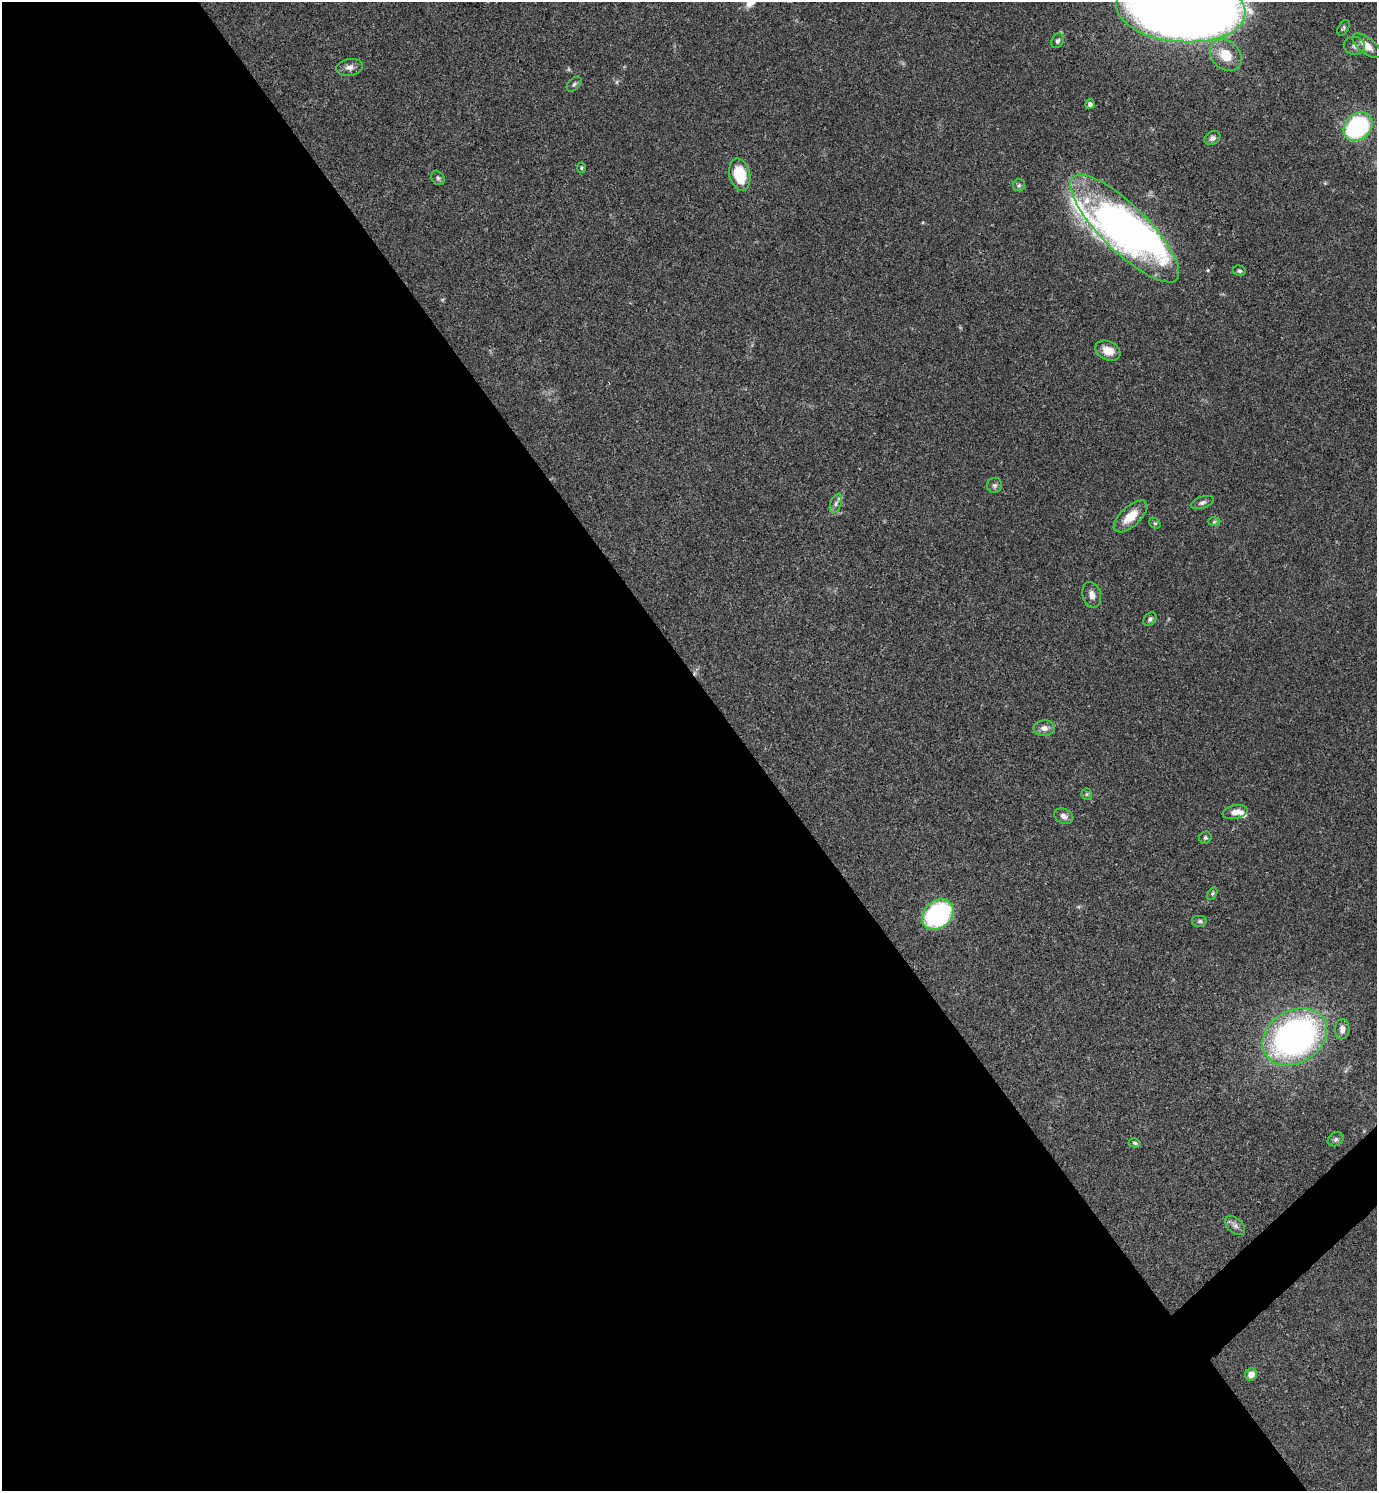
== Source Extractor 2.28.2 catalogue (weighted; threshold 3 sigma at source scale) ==
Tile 9 of 4 x 4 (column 1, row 3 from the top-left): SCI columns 300-1674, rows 1491-2979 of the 5958 x 5961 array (HDU 1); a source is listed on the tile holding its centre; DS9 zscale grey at full resolution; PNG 1379 x 1493 px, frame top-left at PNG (2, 2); each listed source drawn as its Kron ellipse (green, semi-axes under 4 px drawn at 4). Shown black and unused: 55% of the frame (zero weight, under 3 of 4 exposures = <1% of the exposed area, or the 3 px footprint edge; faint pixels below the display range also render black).
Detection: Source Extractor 2.28.2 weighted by HDU 2 'WHT'; one run over the whole footprint, this tile lists its part. Background 0.0392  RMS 0.0026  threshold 0.0116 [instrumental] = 3 sigma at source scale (4.5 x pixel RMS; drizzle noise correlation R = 1.50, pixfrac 1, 0.05/0.05 arcsec/px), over >= 5 px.
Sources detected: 47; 2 too faint to see at this stretch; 2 inside a brighter object's white glare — neither listed nor drawn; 3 inside a brighter listed object's ellipse — not listed separately; the other 40 listed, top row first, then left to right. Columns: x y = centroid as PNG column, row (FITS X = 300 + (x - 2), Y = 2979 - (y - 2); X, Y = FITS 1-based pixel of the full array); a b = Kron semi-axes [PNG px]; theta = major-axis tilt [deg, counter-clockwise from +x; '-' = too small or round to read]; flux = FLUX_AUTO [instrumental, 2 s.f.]
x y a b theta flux
1181 9 65 33 -5 600
1343 28 8 5 60 0.47
1057 41 8 6 65 0.66
1354 46 11 9 -13 1.1
1367 46 17 8 -38 2.7
1226 55 17 14 -43 5.8
350 67 13 8 9 1.5
574 84 9 5 45 0.54
1090 104 5 4 - 0.74
1358 127 16 12 43 34
1212 138 8 6 31 1
581 168 5 4 - 0.35
740 174 16 10 -76 9.3
438 178 8 6 -53 0.59
1019 185 6 6 - 0.54
1125 229 73 23 -45 66
1239 271 6 5 - 0.47
1108 351 13 9 -24 3.5
994 485 7 7 - 0.71
836 503 10 5 68 0.86
1202 503 12 6 18 0.84
1131 516 21 10 42 4.5
1214 522 6 4 2 0.4
1155 523 6 5 - 0.34
1092 595 13 9 -75 1.6
1150 619 7 5 49 0.65
1044 728 10 8 2 1.6
1087 794 5 5 - 0.33
1235 812 12 7 11 2.1
1064 816 10 7 -23 1.3
1205 838 6 6 - 0.51
1212 894 7 4 59 0.39
938 915 17 13 41 34
1200 921 8 6 0 0.64
1342 1029 10 7 86 1.7
1295 1037 34 26 31 110
1336 1139 8 6 31 0.66
1135 1143 6 4 -17 0.41
1235 1225 12 7 -43 1.2
1251 1375 6 6 - 2.3
Isophote crosses this tile's border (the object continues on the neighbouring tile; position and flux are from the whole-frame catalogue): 1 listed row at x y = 1181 9